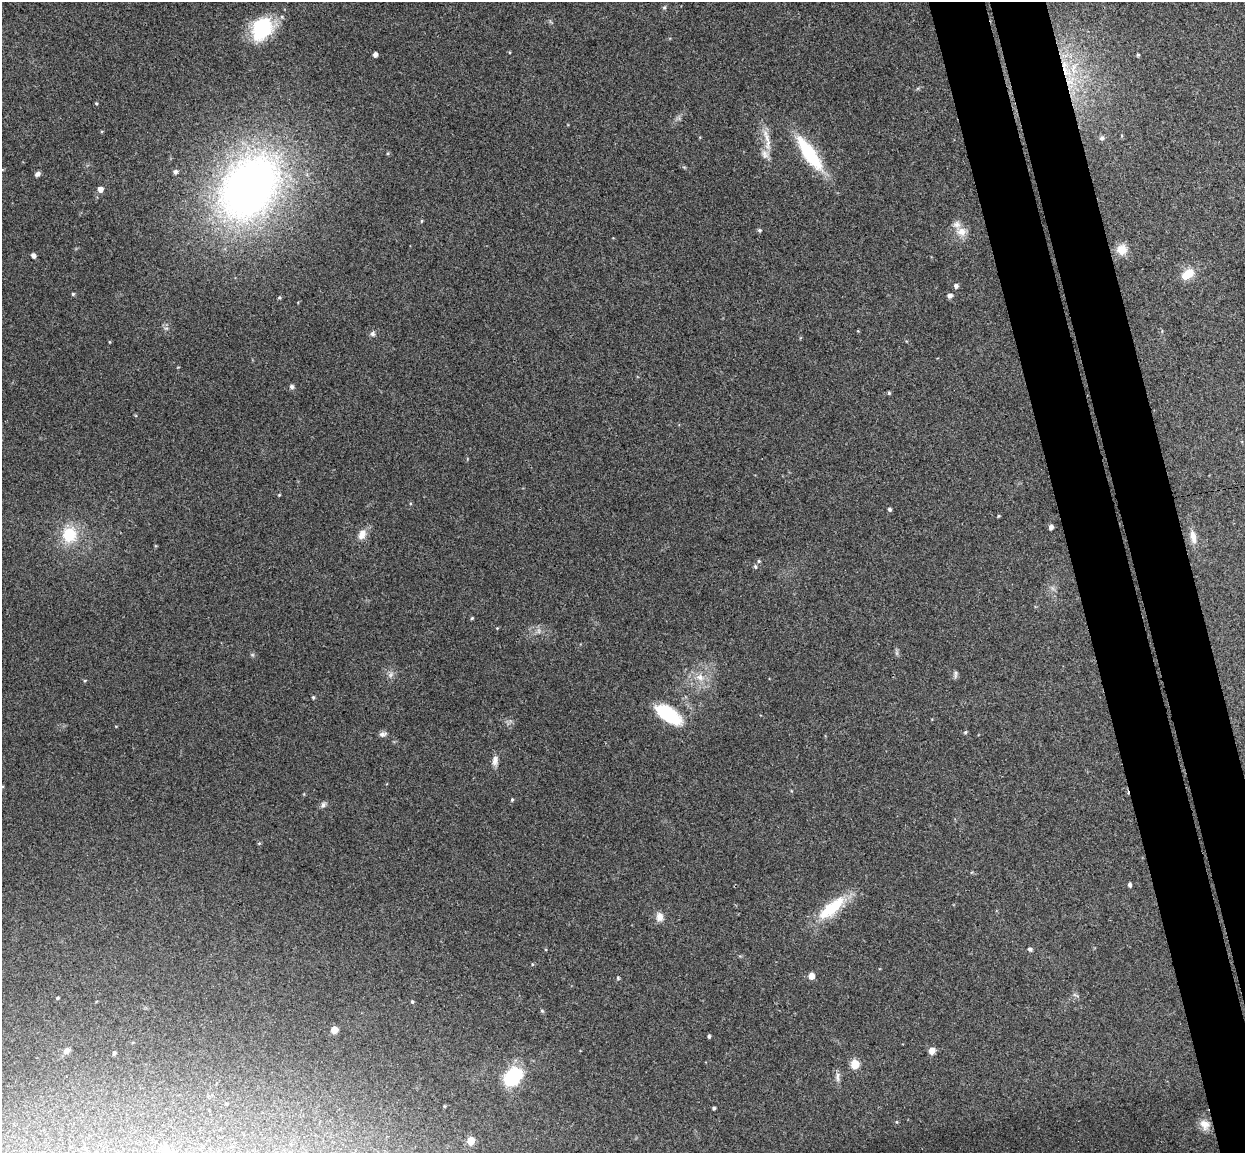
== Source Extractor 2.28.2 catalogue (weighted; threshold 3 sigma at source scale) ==
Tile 6 of 4 x 4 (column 2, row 2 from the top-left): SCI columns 1300-2542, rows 2456-3606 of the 5086 x 5028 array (HDU 1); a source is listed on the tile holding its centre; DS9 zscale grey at full resolution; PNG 1247 x 1155 px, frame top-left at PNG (2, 2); no overlay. Shown black and unused: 8% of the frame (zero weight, under 3 of 4 exposures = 5% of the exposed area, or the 3 px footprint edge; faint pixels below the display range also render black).
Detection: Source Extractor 2.28.2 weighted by HDU 2 'WHT'; one run over the whole footprint, this tile lists its part. Background 0.0743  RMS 0.0078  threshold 0.035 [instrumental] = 3 sigma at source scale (4.5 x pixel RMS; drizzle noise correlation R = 1.50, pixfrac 1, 0.05/0.05 arcsec/px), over >= 5 px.
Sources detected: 74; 1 too faint to see at this stretch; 1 inside a brighter object's white glare — not listed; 2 inside a brighter listed object's ellipse — not listed separately; the other 70 listed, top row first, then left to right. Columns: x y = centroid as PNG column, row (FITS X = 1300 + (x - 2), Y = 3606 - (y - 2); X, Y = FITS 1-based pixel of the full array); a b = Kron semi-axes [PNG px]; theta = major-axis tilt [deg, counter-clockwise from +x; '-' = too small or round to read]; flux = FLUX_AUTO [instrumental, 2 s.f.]
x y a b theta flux
664 7 6 4 0 1
262 29 25 19 62 52
1138 54 5 4 - 0.9
375 55 4 4 - 2.9
1065 71 20 9 -51 16
96 103 4 3 - 0.81
767 138 23 7 -74 8.6
1102 138 7 6 - 2
765 154 13 9 -70 5.7
809 154 44 13 -55 49
175 172 5 5 - 2.1
37 174 7 5 34 2.3
249 187 92 66 54 390
100 189 5 5 - 5
421 221 5 3 - 0.78
759 230 5 4 - 1.2
961 232 14 12 -5 8.2
1122 249 14 14 - 8.2
33 255 5 4 - 3.1
1189 273 12 12 - 10
956 286 5 5 - 2.3
73 294 4 4 - 1
950 295 5 5 - 2.9
279 297 4 4 - 0.97
372 334 7 7 - 2
292 387 6 5 - 2.1
889 393 4 4 - 1
279 495 4 3 - 0.62
889 509 4 4 - 1.4
998 516 4 3 - 0.76
1051 527 5 4 - 2.6
362 534 12 8 66 6.9
69 535 17 16 - 28
1193 537 18 7 -79 6.6
759 561 5 4 - 0.98
755 567 6 4 -50 1.3
472 618 4 4 - 0.84
497 628 4 4 - 0.58
539 631 7 4 -72 1.6
956 674 11 4 84 1.8
700 677 11 9 -35 6.7
313 697 4 3 - 1.1
668 714 24 11 -34 50
965 732 5 4 - 1.1
383 734 11 6 13 2.4
495 760 13 7 80 4.2
512 800 5 4 - 0.94
323 805 7 6 - 2.2
259 843 5 3 - 0.7
1130 885 4 4 - 2
831 908 41 14 40 34
659 917 11 9 -81 5.3
1030 949 5 4 - 1.9
811 976 5 5 - 8.2
618 978 4 4 - 0.92
57 998 4 3 - 1
412 1002 5 4 - 0.99
542 1011 5 4 - 0.97
334 1030 5 5 - 14
709 1036 4 3 - 1.4
66 1051 8 6 38 3.5
932 1051 6 5 - 6.8
114 1053 5 4 - 1.3
855 1064 5 5 - 28
513 1076 15 10 36 73
837 1077 15 5 -90 3.2
445 1106 4 4 - 0.83
714 1108 3 3 - 1.2
1205 1124 15 12 -51 7.5
471 1141 5 5 - 20
Overlapping masked pixels (flux is a lower limit): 1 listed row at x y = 1065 71